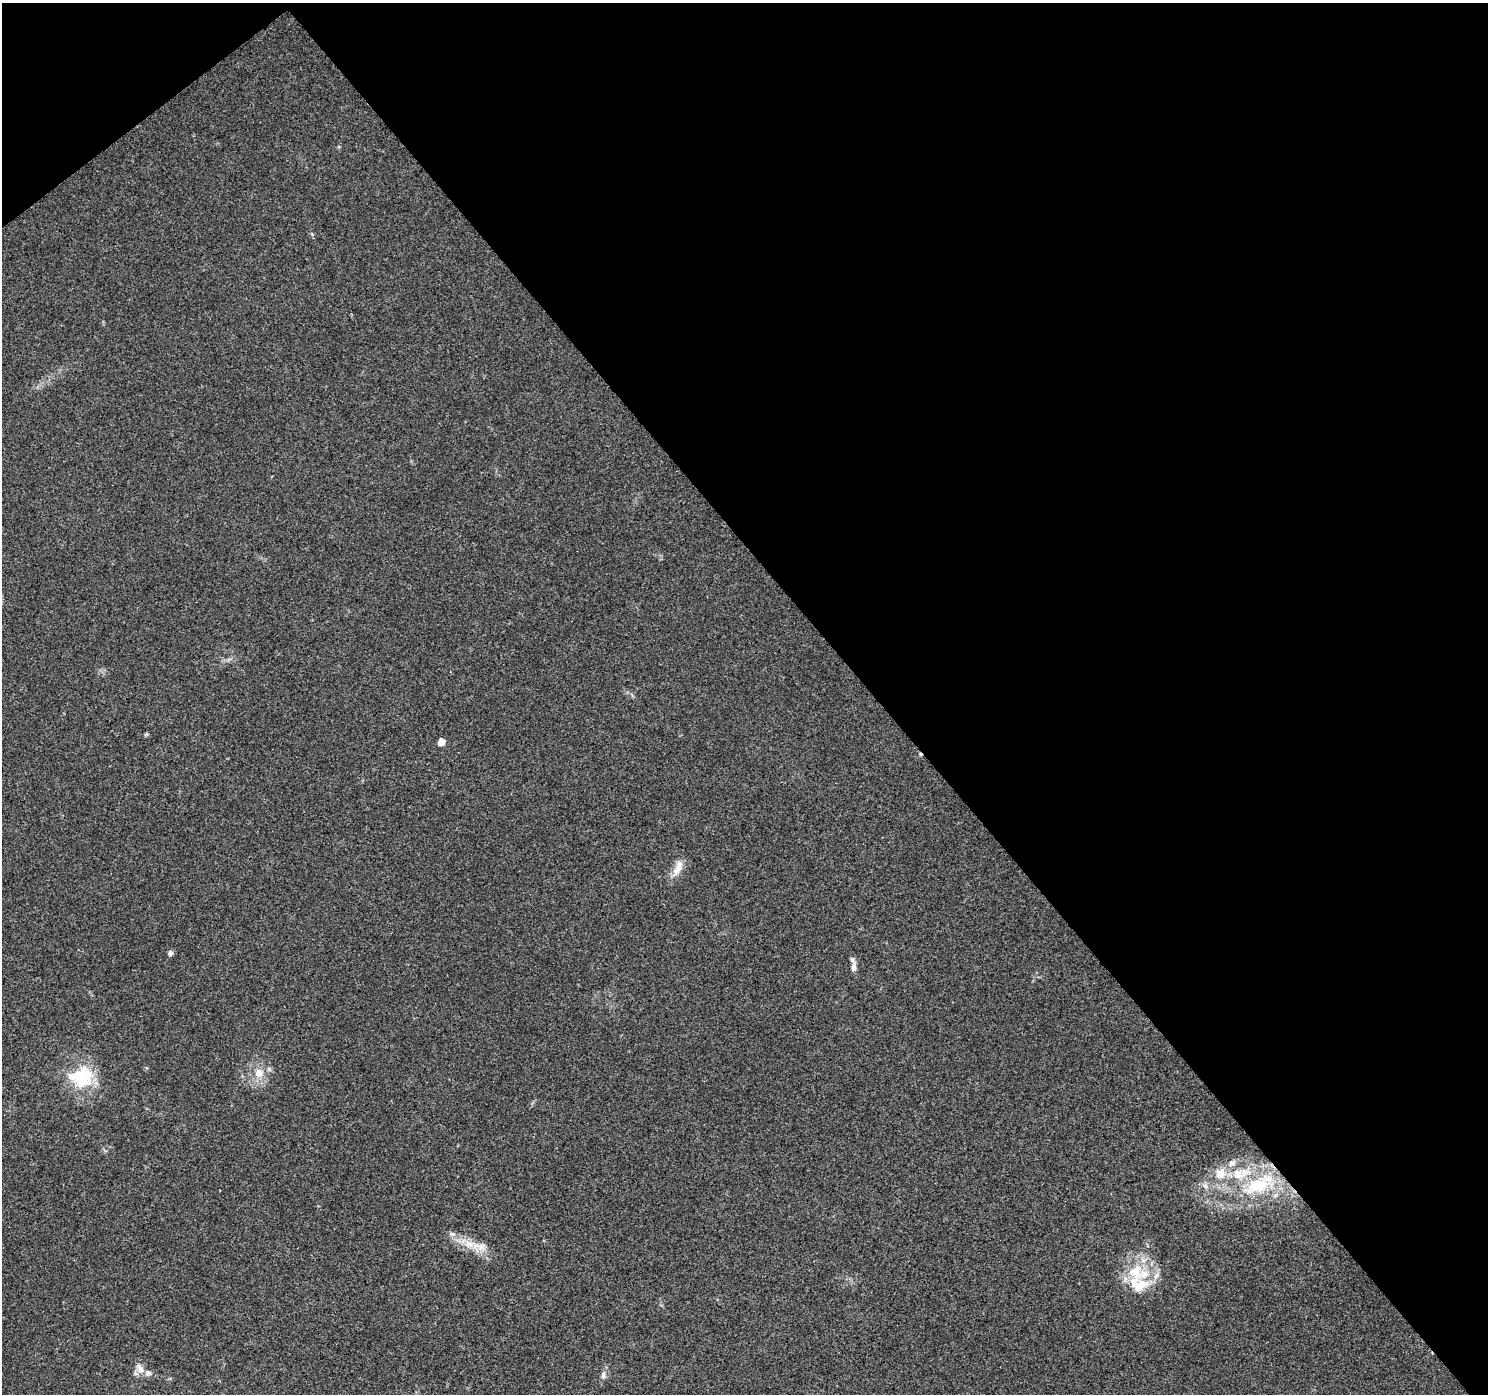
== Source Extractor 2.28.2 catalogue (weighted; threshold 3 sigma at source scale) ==
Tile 3 of 4 x 4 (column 3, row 1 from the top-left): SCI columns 3027-4512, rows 4417-5808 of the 6045 x 5985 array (HDU 1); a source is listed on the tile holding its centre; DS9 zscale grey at full resolution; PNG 1490 x 1396 px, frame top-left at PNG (2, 3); no overlay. Shown black and unused: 43% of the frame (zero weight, under 3 of 4 exposures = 5% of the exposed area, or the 3 px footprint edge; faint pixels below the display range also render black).
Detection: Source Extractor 2.28.2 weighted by HDU 2 'WHT'; one run over the whole footprint, this tile lists its part. Background 0.0257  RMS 0.003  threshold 0.0135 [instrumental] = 3 sigma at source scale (4.5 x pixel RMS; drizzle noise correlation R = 1.50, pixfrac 1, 0.0396/0.0396 arcsec/px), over >= 5 px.
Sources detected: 22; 1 cosmic-ray / hot-pixel residue — not listed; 5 inside a brighter listed object's ellipse — not listed separately; the other 16 listed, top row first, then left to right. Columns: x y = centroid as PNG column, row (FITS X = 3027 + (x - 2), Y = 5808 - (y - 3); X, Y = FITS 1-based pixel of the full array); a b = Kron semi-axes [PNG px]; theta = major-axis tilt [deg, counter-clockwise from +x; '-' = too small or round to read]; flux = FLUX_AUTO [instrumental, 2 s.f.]
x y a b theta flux
312 234 4 4 - 0.36
441 742 5 5 - 3.5
678 868 25 9 67 3.5
170 953 5 5 - 1
854 967 17 6 85 1.6
259 1073 14 13 - 4.1
81 1078 37 28 -34 15
1232 1163 11 8 36 1.7
1220 1174 15 15 - 5.2
1205 1186 7 6 - 1
1257 1186 36 20 17 17
453 1234 10 5 -26 0.96
469 1244 18 10 -6 4.3
1136 1272 24 21 -67 11
140 1368 15 8 -56 2.2
603 1376 9 7 84 1.2